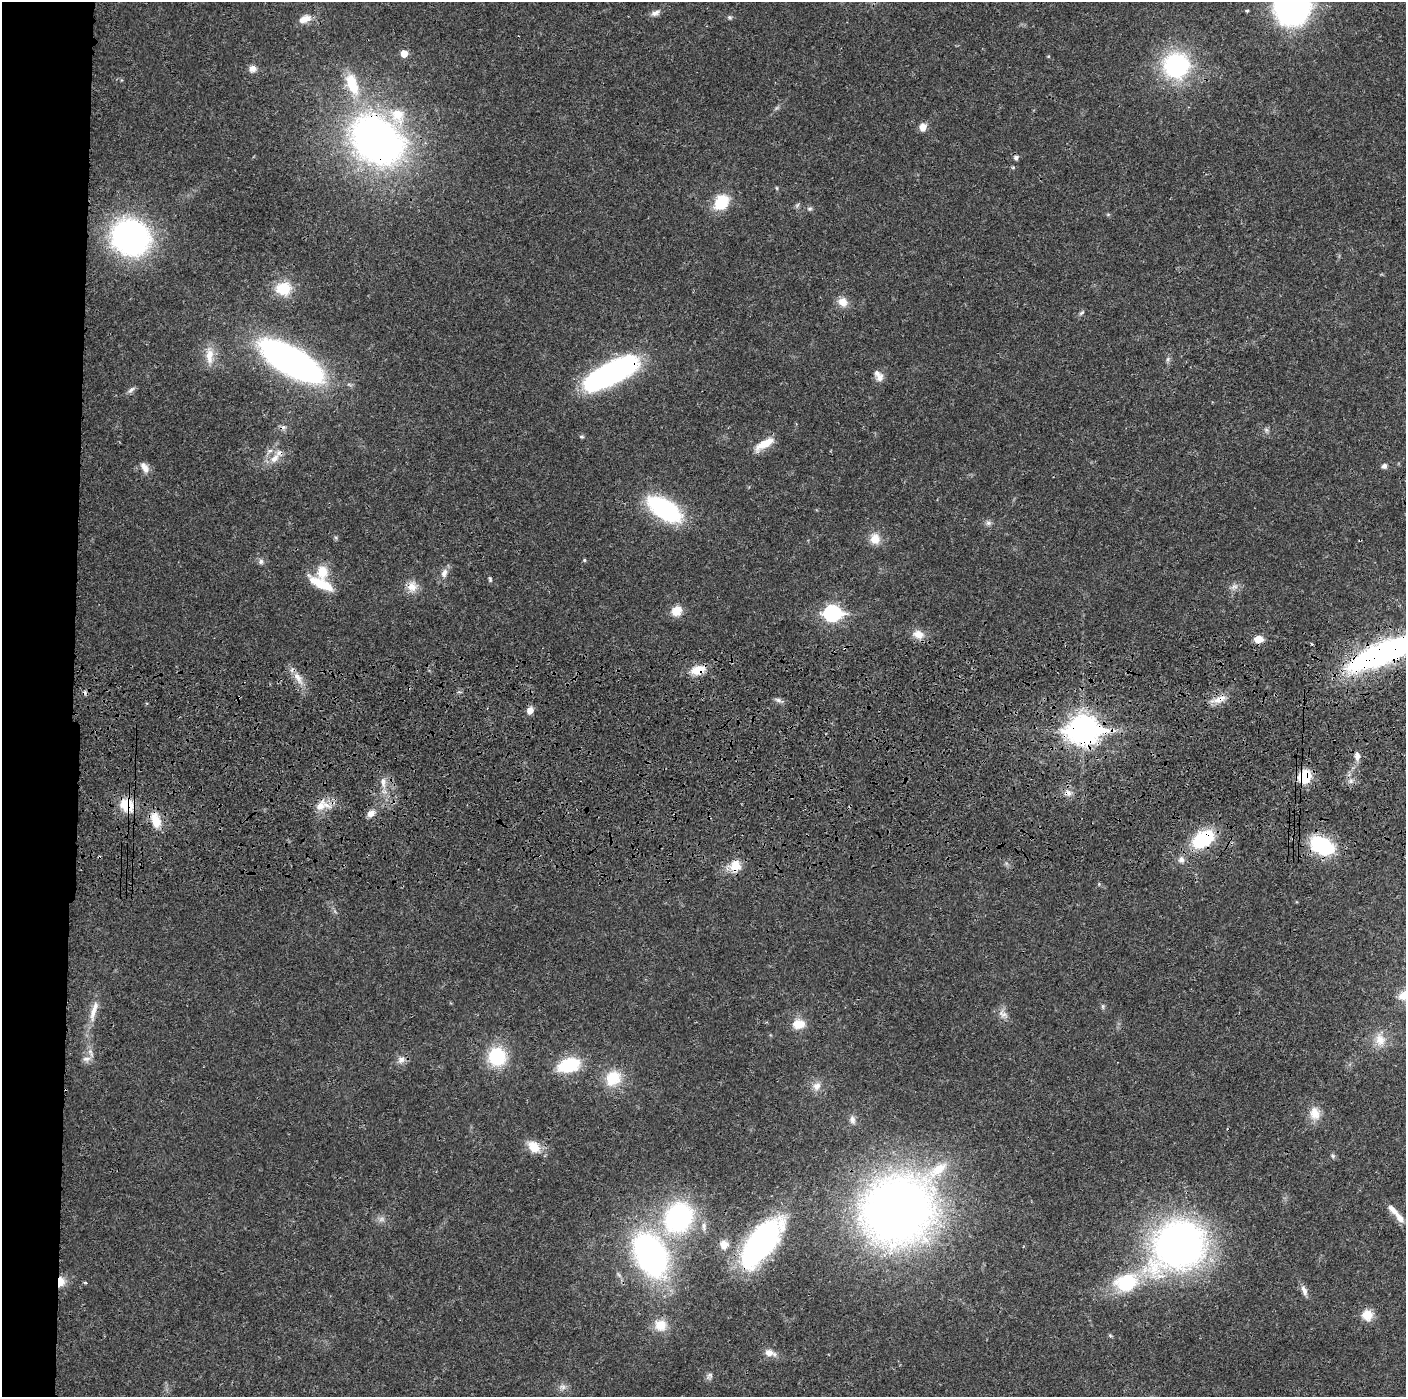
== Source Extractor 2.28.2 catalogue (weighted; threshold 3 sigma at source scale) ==
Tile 4 of 3 x 3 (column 1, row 2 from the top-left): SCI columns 14-1417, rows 1513-2907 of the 4236 x 4418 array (HDU 1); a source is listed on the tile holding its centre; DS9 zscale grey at full resolution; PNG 1408 x 1399 px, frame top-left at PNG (2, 2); no overlay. Shown black and unused: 6% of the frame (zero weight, under 3 of 4 exposures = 6% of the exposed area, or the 3 px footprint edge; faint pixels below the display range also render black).
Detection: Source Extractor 2.28.2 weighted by HDU 2 'WHT'; one run over the whole footprint, this tile lists its part. Background 0.0183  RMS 0.0022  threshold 0.00972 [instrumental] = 3 sigma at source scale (4.5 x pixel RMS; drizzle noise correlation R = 1.50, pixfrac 1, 0.05/0.05 arcsec/px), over >= 5 px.
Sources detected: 111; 1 too faint to see at this stretch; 2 cosmic-ray / hot-pixel residue — not listed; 7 inside a brighter listed object's ellipse — not listed separately; the other 101 listed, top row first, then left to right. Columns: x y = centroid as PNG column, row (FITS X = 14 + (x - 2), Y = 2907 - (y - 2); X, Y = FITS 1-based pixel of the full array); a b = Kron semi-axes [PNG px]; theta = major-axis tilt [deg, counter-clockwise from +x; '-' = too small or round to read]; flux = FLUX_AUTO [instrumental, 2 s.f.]
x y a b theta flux
1292 6 27 24 85 84
1247 11 4 3 - 0.39
655 13 13 6 24 1
729 17 6 5 - 0.39
305 19 17 8 22 1.9
404 53 6 5 - 2.6
1176 65 22 21 - 29
252 69 9 8 - 1.2
352 84 28 13 -70 7.4
397 116 25 19 -65 6.7
923 127 9 8 - 1.6
377 140 42 31 -42 120
1016 157 7 6 - 0.6
777 188 6 3 -71 0.22
722 202 19 15 53 6.3
810 209 6 6 - 0.47
130 237 28 26 -27 63
283 288 19 16 8 5.8
843 302 13 12 - 2.1
1081 313 10 4 44 0.42
210 356 25 10 90 3.1
1168 359 7 4 71 0.41
291 361 51 19 -30 110
612 372 54 17 29 61
880 377 12 10 66 1.3
131 390 10 5 38 0.7
1266 430 7 6 - 0.52
581 437 8 4 -9 0.29
765 444 26 9 31 3.7
275 458 17 10 53 2.5
1384 466 6 6 - 0.69
145 467 16 9 -58 1.6
664 509 32 15 -33 30
988 523 9 6 14 0.66
875 539 14 12 -89 2.7
584 560 4 4 - 0.28
261 561 8 6 88 0.6
322 572 17 13 86 3.9
444 573 12 8 74 1.3
490 579 7 4 -80 0.35
322 584 33 10 -27 5.8
412 587 15 13 80 2.5
1234 587 10 7 13 0.99
677 611 12 10 42 3
832 613 8 7 - 53
918 634 16 11 -16 2.3
1258 639 5 5 - 5.4
1312 644 4 3 - 0.22
1383 653 66 17 22 72
698 670 16 10 17 3.9
297 677 18 8 -58 2.2
239 697 5 3 - 0.23
1219 699 19 8 21 2.4
778 700 8 5 -36 0.63
530 710 8 7 - 1.5
1083 729 12 9 0 290
1357 756 9 6 -89 1.3
1304 776 11 9 48 8.6
1351 781 7 6 - 0.71
383 782 13 6 -83 1.4
1068 793 10 8 -41 1.3
127 805 16 14 -47 5.7
320 805 18 11 50 3.1
371 813 11 8 32 1.3
156 820 21 12 -75 3.9
1203 839 23 14 34 14
1321 845 22 14 -28 18
1181 859 8 8 - 1.1
735 866 15 13 73 3.4
1103 1006 8 4 -82 0.38
94 1011 34 8 75 3.1
1003 1014 17 8 -33 1.3
800 1024 14 12 77 2.8
1380 1040 19 14 -76 3.2
91 1052 14 5 -65 1.1
497 1056 17 16 - 13
86 1059 12 6 10 0.94
401 1060 10 9 - 1.2
569 1065 22 13 16 11
613 1078 21 19 48 6.3
817 1086 12 11 - 1.7
1315 1113 19 14 -77 3
852 1120 10 7 -80 0.91
534 1147 19 13 -41 3.3
1333 1156 6 5 - 0.38
899 1209 59 49 39 200
1393 1210 20 7 -45 1.9
678 1217 32 27 61 33
761 1243 57 24 52 49
724 1245 11 10 - 2.3
1178 1245 56 45 39 98
651 1255 35 22 -63 74
61 1282 11 8 85 2.6
1126 1282 32 22 14 13
85 1283 5 3 - 0.23
1304 1290 14 7 -70 1.2
1367 1315 13 12 - 2.9
660 1325 16 15 - 3.3
769 1353 12 8 -14 1.8
710 1376 11 6 61 0.67
562 1387 10 6 2 0.88
Overlapping masked pixels (flux is a lower limit): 16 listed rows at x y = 377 140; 612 372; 322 584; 1383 653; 698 670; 239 697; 1219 699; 1083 729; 1304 776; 1068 793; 127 805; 1203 839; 735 866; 761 1243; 1178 1245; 61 1282
Isophote crosses this tile's border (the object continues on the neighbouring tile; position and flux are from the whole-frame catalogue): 2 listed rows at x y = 1292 6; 1383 653